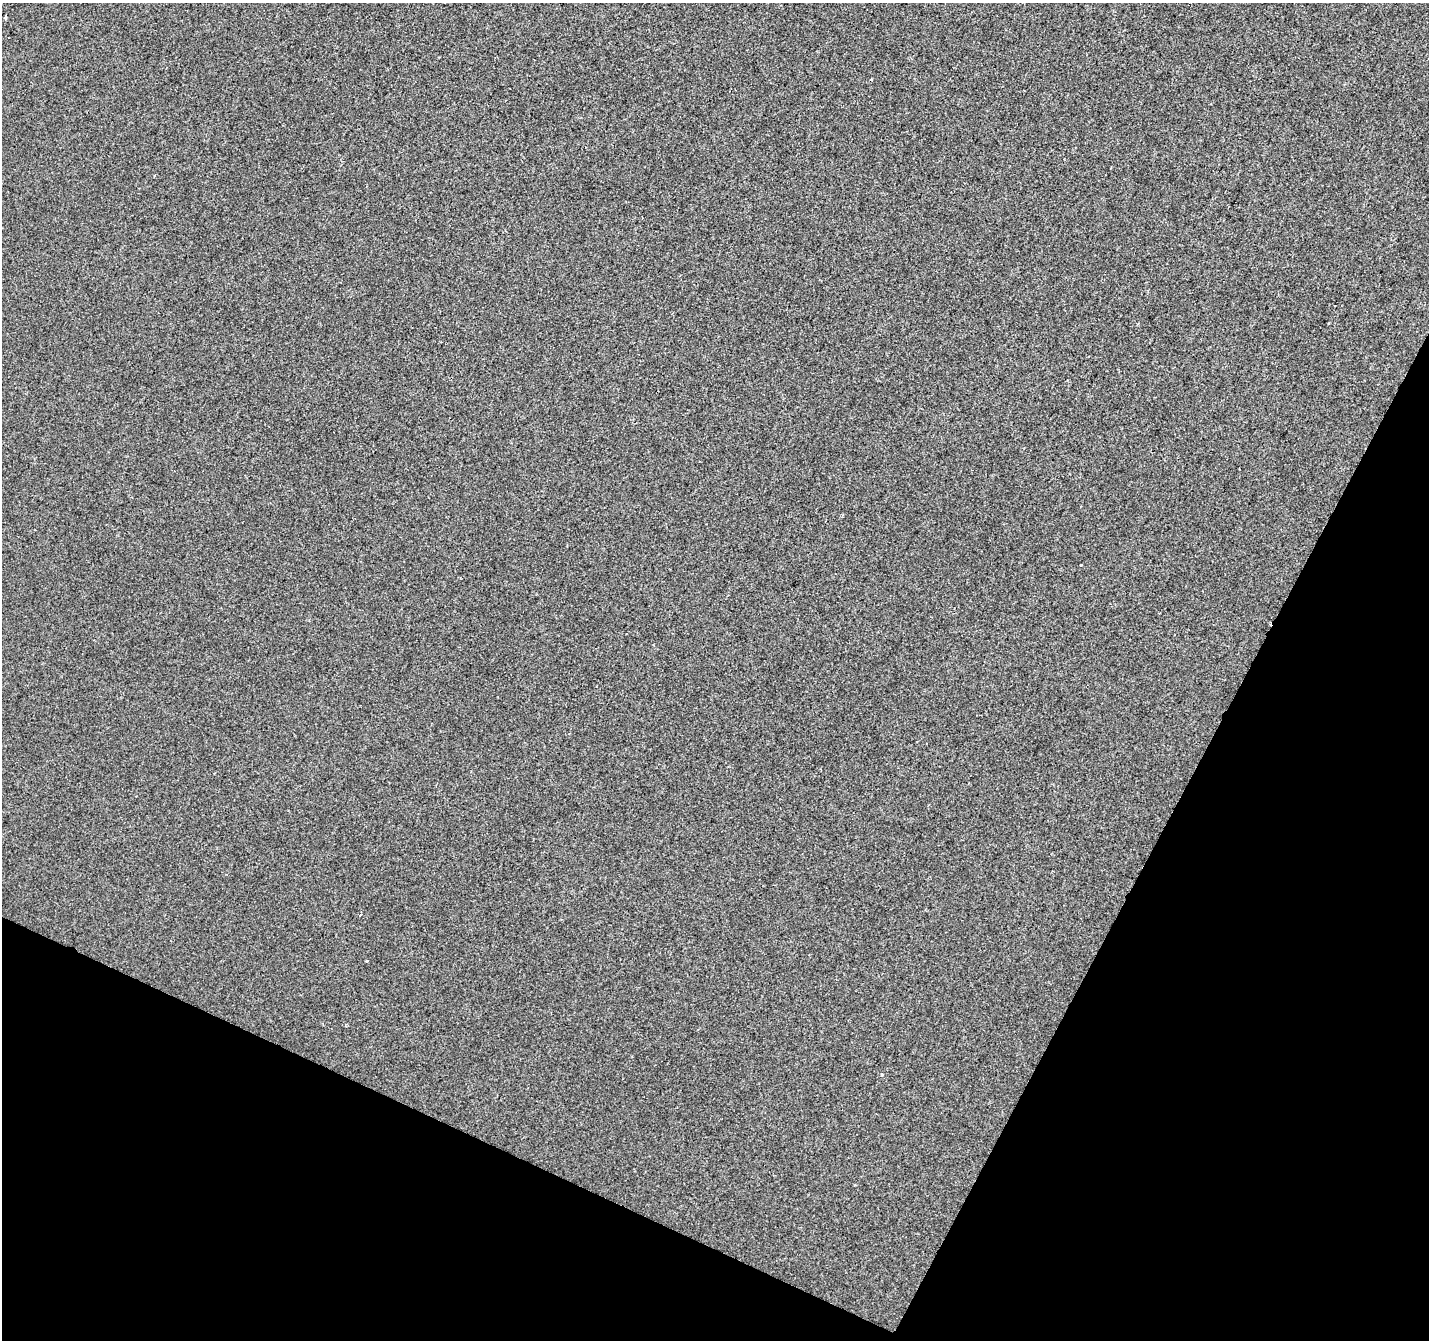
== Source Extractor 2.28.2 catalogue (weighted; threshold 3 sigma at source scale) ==
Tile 15 of 4 x 4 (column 3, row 4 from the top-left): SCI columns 2855-4281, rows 202-1539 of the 5715 x 5821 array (HDU 1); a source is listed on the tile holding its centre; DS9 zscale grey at full resolution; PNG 1431 x 1342 px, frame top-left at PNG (2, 3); no overlay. Shown black and unused: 24% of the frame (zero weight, under 2 of 3 exposures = <1% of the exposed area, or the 3 px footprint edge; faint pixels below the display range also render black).
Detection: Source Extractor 2.28.2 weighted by HDU 2 'WHT'; one run over the whole footprint, this tile lists its part. Background -3.36e-04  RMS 0.0042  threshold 0.0188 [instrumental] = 3 sigma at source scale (4.5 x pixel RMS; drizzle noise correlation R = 1.50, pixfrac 1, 0.0396/0.0396 arcsec/px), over >= 5 px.
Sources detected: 3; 1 cosmic-ray / hot-pixel residue — not listed; the other 2 listed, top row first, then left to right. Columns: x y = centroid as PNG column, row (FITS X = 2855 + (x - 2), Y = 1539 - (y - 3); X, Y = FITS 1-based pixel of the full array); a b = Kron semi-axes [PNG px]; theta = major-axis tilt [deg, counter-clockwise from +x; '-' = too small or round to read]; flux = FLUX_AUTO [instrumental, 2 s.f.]
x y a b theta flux
367 961 3 2 - 0.55
882 1075 3 3 - 0.48